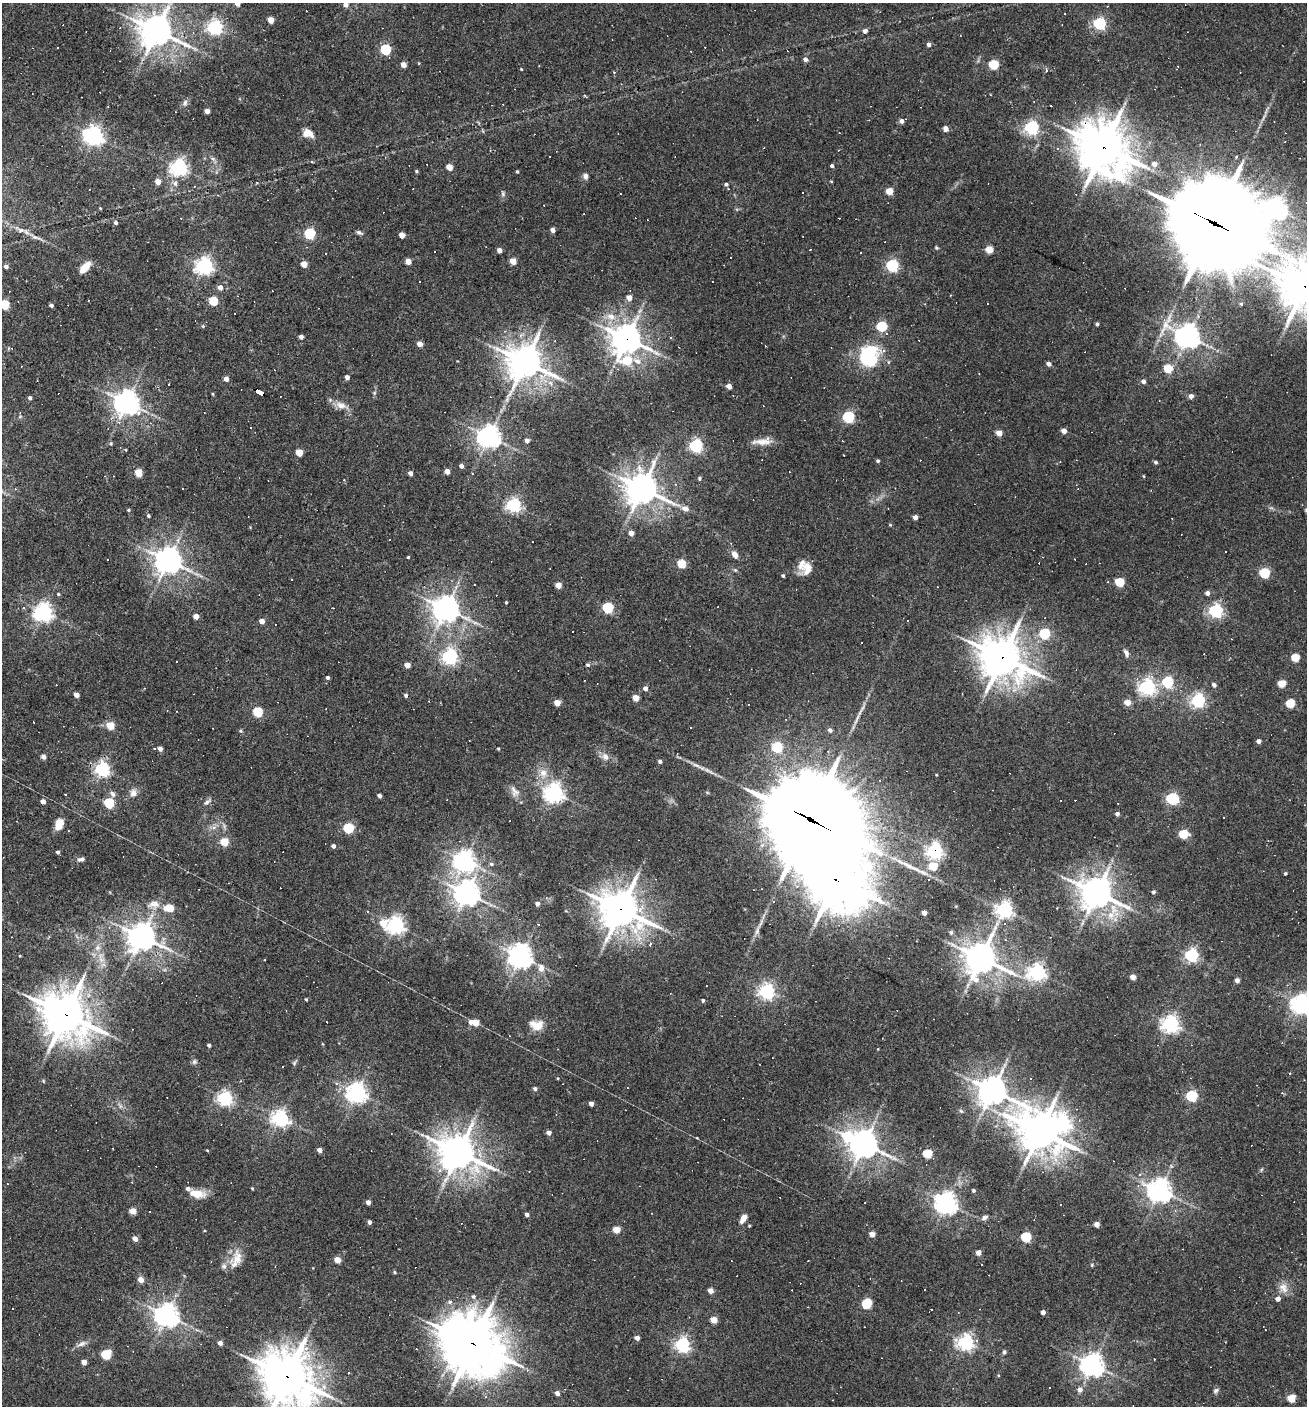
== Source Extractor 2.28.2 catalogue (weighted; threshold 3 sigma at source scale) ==
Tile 11 of 4 x 4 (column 3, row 3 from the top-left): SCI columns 2882-4186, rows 1405-2808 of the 5628 x 5617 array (HDU 1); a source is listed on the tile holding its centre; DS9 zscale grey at full resolution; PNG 1309 x 1408 px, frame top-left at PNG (2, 3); no overlay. Shown black and unused: <1% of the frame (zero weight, under 3 of 4 exposures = <1% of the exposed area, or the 3 px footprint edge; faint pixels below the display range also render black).
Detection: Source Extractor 2.28.2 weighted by HDU 2 'WHT'; one run over the whole footprint, this tile lists its part. Background 0.0388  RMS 0.0052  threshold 0.0232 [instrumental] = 3 sigma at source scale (4.5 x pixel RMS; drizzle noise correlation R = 1.50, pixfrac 1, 0.05/0.05 arcsec/px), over >= 5 px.
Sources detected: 435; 1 too faint to see at this stretch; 1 inside a brighter object's white glare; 99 cosmic-ray / hot-pixel residue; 1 long thin detection or spike segment (spike, bleed or trail) — not listed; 7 inside a brighter listed object's ellipse — not listed separately; the other 326 listed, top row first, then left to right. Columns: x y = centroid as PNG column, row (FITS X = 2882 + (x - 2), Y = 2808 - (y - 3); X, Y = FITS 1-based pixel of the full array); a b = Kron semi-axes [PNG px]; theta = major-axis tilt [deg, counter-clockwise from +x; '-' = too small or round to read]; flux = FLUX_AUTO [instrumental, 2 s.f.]
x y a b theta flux
237 3 4 4 - 5.7
346 5 5 5 - 2.6
271 20 5 4 - 6.9
1100 23 5 5 - 79
215 27 6 6 - 140
156 31 11 10 - 940
865 31 6 5 - 1.5
929 44 4 4 - 2
57 48 2 2 - 0.37
385 49 5 5 - 44
805 59 5 4 - 2.5
994 64 5 5 - 30
403 65 4 4 - 4.4
521 69 3 2 - 0.42
1046 71 4 3 - 1.3
614 72 4 3 - 0.61
990 95 3 2 - 0.49
585 96 5 3 - 0.68
185 103 8 6 73 1.5
1051 106 2 2 - 0.37
207 111 4 4 - 3.4
901 121 5 4 - 2.2
1032 127 6 6 - 110
946 129 4 4 - 4.3
308 133 13 9 -23 4.8
94 136 7 6 - 260
1057 148 4 3 - 1.1
1104 148 19 16 -45 1700
213 159 7 4 -19 1
312 162 3 3 - 1.1
1154 164 5 5 - 3.8
832 166 4 4 - 1.2
449 167 5 4 - 7.5
179 168 6 6 - 200
416 171 4 4 - 0.66
517 171 3 3 - 0.62
585 176 7 6 - 2
831 181 4 3 - 0.42
158 182 5 4 - 5
175 183 8 7 - 1.9
257 183 4 3 - 0.43
726 184 4 4 - 0.96
889 191 5 4 - 11
503 194 8 5 -73 1.2
218 195 4 4 - 0.47
100 208 4 3 - 0.39
1276 209 8 7 - 270
181 218 2 2 - 0.38
647 220 3 2 - 0.34
116 223 5 4 - 1.1
1213 223 42 25 -28 11000
553 230 4 4 - 2.6
310 233 5 5 - 50
359 233 10 4 -25 1.3
402 235 4 4 - 5.3
36 238 21 5 -19 2.8
936 248 5 4 - 0.63
989 249 5 5 - 12
499 250 4 4 - 3.3
810 250 3 2 - 0.32
408 261 5 4 - 5.9
513 261 5 4 - 7.4
304 264 5 4 - 7.1
892 265 5 5 - 82
6 266 5 4 - 1.5
204 266 6 6 - 210
85 267 11 6 46 9.1
1305 286 19 17 -38 1400
220 287 5 5 - 3
629 298 5 5 - 3.9
213 301 5 5 - 24
5 304 5 5 - 28
51 305 4 3 - 1.3
235 313 2 2 - 0.4
611 316 12 10 -23 5.3
1097 324 4 3 - 1
203 326 5 4 - 0.65
882 326 5 5 - 37
886 334 4 4 - 1.6
1188 336 9 7 -26 490
301 337 4 4 - 2.1
626 339 10 9 - 720
420 344 4 4 - 4.3
868 356 21 19 -87 39
627 360 11 7 -3 18
525 362 12 11 - 1000
1048 364 4 4 - 2.1
1168 368 5 5 - 17
347 377 4 4 - 2.2
226 379 4 4 - 3.4
1143 381 5 4 - 2
729 386 4 4 - 4.1
259 392 9 4 -31 160
374 393 5 4 - 0.69
212 394 5 3 - 0.44
1191 396 5 5 - 2.4
30 398 4 4 - 1.6
127 403 8 7 - 560
341 405 19 9 -18 4.7
848 417 5 5 - 62
111 418 5 5 - 1.2
119 422 5 4 - 1.1
251 428 3 2 - 0.38
1064 431 4 4 - 3.9
999 433 4 4 - 5.9
489 437 7 7 - 440
527 440 4 4 - 2.2
762 441 25 8 7 5.8
111 443 5 5 - 0.78
696 446 6 5 - 100
299 453 5 4 - 11
878 461 4 4 - 0.92
1156 462 4 4 - 1.1
461 466 4 4 - 1.9
447 471 4 4 - 4.1
138 473 5 5 - 12
410 473 4 4 - 2.3
1144 476 4 3 - 0.41
699 479 4 4 - 0.86
642 489 11 10 - 800
513 505 6 6 - 130
685 508 7 6 - 3.3
128 510 5 4 - 0.57
148 516 4 4 - 0.73
915 517 4 4 - 3.1
890 525 4 4 - 0.5
631 533 5 4 - 3.9
390 540 2 2 - 0.35
735 555 8 6 -55 3.2
168 561 8 8 - 640
681 564 5 5 - 21
807 568 16 12 82 6.1
1265 573 5 5 - 36
783 576 3 3 - 0.89
291 579 2 2 - 0.38
1120 582 5 5 - 25
558 585 4 4 - 6.8
1207 593 4 4 - 2.5
58 594 4 4 - 0.64
506 602 3 2 - 0.53
608 608 5 5 - 53
446 609 9 8 - 580
1216 611 6 6 - 120
43 612 6 6 - 260
196 616 4 4 - 4.1
262 621 4 4 - 3.8
1045 634 5 5 - 46
862 643 3 2 - 0.67
1126 653 10 5 -63 1.9
450 657 6 6 - 160
1002 657 16 14 -33 1200
1295 657 5 5 - 17
407 665 4 4 - 4.7
588 665 6 5 - 0.87
327 678 3 3 - 1.1
1168 682 5 5 - 51
1282 683 5 5 - 13
1214 685 5 4 - 1.8
1147 687 6 6 - 180
645 688 5 4 - 2.6
76 695 4 4 - 4.1
406 695 4 4 - 1.2
636 698 4 4 - 8.2
1198 700 6 6 - 120
1127 702 5 4 - 7.6
557 703 4 4 - 6.3
1290 703 5 5 - 20
258 712 5 5 - 33
110 726 5 4 - 14
830 730 5 4 - 1.7
240 731 5 5 - 0.68
1258 741 4 4 - 2.2
777 747 5 5 - 41
154 748 3 3 - 3.2
160 749 4 4 - 2.8
498 749 3 3 - 0.54
43 757 6 5 - 1.6
605 757 10 8 -60 3.2
660 761 4 4 - 1.4
102 769 6 6 - 130
543 773 13 10 -80 5.8
515 791 17 10 -59 3.9
133 793 10 9 - 3
554 793 7 6 - 270
113 794 9 6 -63 1.7
379 795 4 4 - 1.7
1172 798 6 5 - 75
43 802 5 4 - 2.8
207 802 12 5 36 1.7
109 803 5 5 - 37
1118 803 2 2 - 0.32
1117 814 4 4 - 1.7
811 820 46 27 -34 12000
17 821 3 2 - 0.31
59 824 11 7 67 7.1
214 827 7 4 18 1.5
348 828 5 5 - 37
1183 834 5 5 - 23
224 842 5 5 - 16
1117 845 3 3 - 0.45
333 846 4 4 - 1.9
935 851 6 6 - 130
57 852 4 4 - 0.99
81 859 9 5 14 1.5
464 861 7 7 - 340
491 864 5 4 - 1.1
933 866 5 5 - 19
1285 873 4 3 - 0.73
836 880 17 15 -45 2200
1153 892 4 4 - 1.2
467 893 8 8 - 520
1097 893 11 9 -21 930
154 904 17 11 4 5.5
537 904 4 4 - 2.5
169 908 9 5 2 14
621 910 15 13 -26 1100
1004 910 6 6 - 190
566 911 5 3 - 0.44
367 912 4 4 - 0.66
924 913 4 4 - 3.2
1111 915 13 10 60 7.3
383 923 10 8 -67 7.5
1005 924 4 3 - 0.45
395 925 6 6 - 230
757 930 20 5 73 3
951 932 5 4 - 1.1
141 937 9 8 - 690
650 944 4 3 - 4.5
97 948 9 8 - 2.8
1192 955 6 5 - 110
20 956 4 3 - 0.41
520 956 8 7 - 430
981 958 10 10 - 910
541 968 9 7 -86 3.5
1037 972 6 6 - 200
1133 977 4 4 - 4.4
1237 980 4 4 - 2.4
767 991 6 6 - 170
306 999 3 3 - 0.55
703 1000 4 3 - 1
1302 1004 7 7 - 300
66 1014 16 14 -41 1600
475 1022 5 4 - 9.8
1170 1024 6 6 - 220
537 1026 19 11 -21 6.1
209 1045 4 3 - 1.2
194 1062 7 6 - 1.1
283 1066 3 3 - 0.93
558 1078 4 3 - 0.43
1030 1079 3 3 - 0.74
43 1081 5 3 - 0.46
336 1083 5 5 - 1
535 1089 4 4 - 1.6
992 1090 11 9 -44 700
357 1092 7 6 - 320
1282 1093 4 3 - 0.5
1192 1096 5 5 - 53
225 1098 6 5 - 140
591 1104 4 4 - 2.8
120 1106 7 4 -72 1.1
280 1118 6 6 - 200
1061 1123 8 7 - 170
1040 1132 16 13 -41 1200
549 1133 4 4 - 3.1
847 1137 8 7 - 27
697 1138 4 3 - 0.39
864 1144 10 9 - 590
207 1150 5 3 - 0.42
320 1150 4 4 - 3.1
458 1152 13 11 -28 1000
927 1154 5 5 - 25
1139 1174 5 4 - 1.1
7 1184 3 3 - 0.38
252 1189 4 3 - 0.53
973 1190 5 4 - 0.8
1160 1190 8 7 - 490
196 1193 19 9 -10 7.6
368 1202 4 4 - 3
946 1203 7 7 - 380
133 1211 5 4 - 9.1
149 1211 3 2 - 0.44
527 1214 4 3 - 2
984 1217 9 5 27 1.7
743 1218 11 5 58 3.9
369 1222 4 4 - 1.8
1097 1224 4 4 - 3.9
616 1230 5 4 - 11
872 1234 4 4 - 5.4
1026 1237 5 5 - 34
135 1239 4 4 - 4.3
978 1253 4 4 - 4.5
237 1258 23 17 73 8.7
337 1260 5 4 - 7.6
1092 1265 5 4 - 0.55
394 1272 5 3 - 0.54
141 1280 5 4 - 5.6
1283 1288 15 11 -60 4.8
925 1289 3 3 - 17
710 1291 4 4 - 4.6
473 1296 6 5 - 1.1
1278 1299 5 5 - 2.7
450 1302 7 5 -14 1.3
867 1303 6 5 - 31
931 1309 2 2 - 0.52
1043 1312 4 4 - 2.3
166 1316 7 7 - 490
714 1320 5 4 - 8.8
637 1338 4 4 - 2.7
977 1341 4 4 - 1.5
966 1342 6 6 - 190
220 1343 4 4 - 2.4
82 1344 14 6 20 2.6
473 1344 23 18 -58 1800
682 1345 6 6 - 140
416 1349 3 2 - 0.53
1004 1352 6 5 - 1
106 1355 5 5 - 32
1154 1359 2 2 - 0.47
84 1362 4 4 - 5.1
1092 1365 7 7 - 440
998 1375 4 3 - 0.39
287 1377 21 17 -44 1600
1080 1390 6 6 - 3.1
1216 1390 8 6 45 1.2
557 1393 4 4 - 2.8
1291 1398 5 5 - 14
Overlapping masked pixels (flux is a lower limit): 16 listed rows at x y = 156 31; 1104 148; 1213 223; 1305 286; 626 339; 525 362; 259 392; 1002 657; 811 820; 935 851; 836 880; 621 910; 66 1014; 458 1152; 473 1344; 287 1377
Isophote crosses this tile's border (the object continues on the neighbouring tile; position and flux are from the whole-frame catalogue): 8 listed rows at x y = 237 3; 346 5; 156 31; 1213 223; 1305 286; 5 304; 1302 1004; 287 1377
Unlisted compact peaks at least as high as the median listed source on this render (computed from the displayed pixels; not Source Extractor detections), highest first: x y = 408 557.